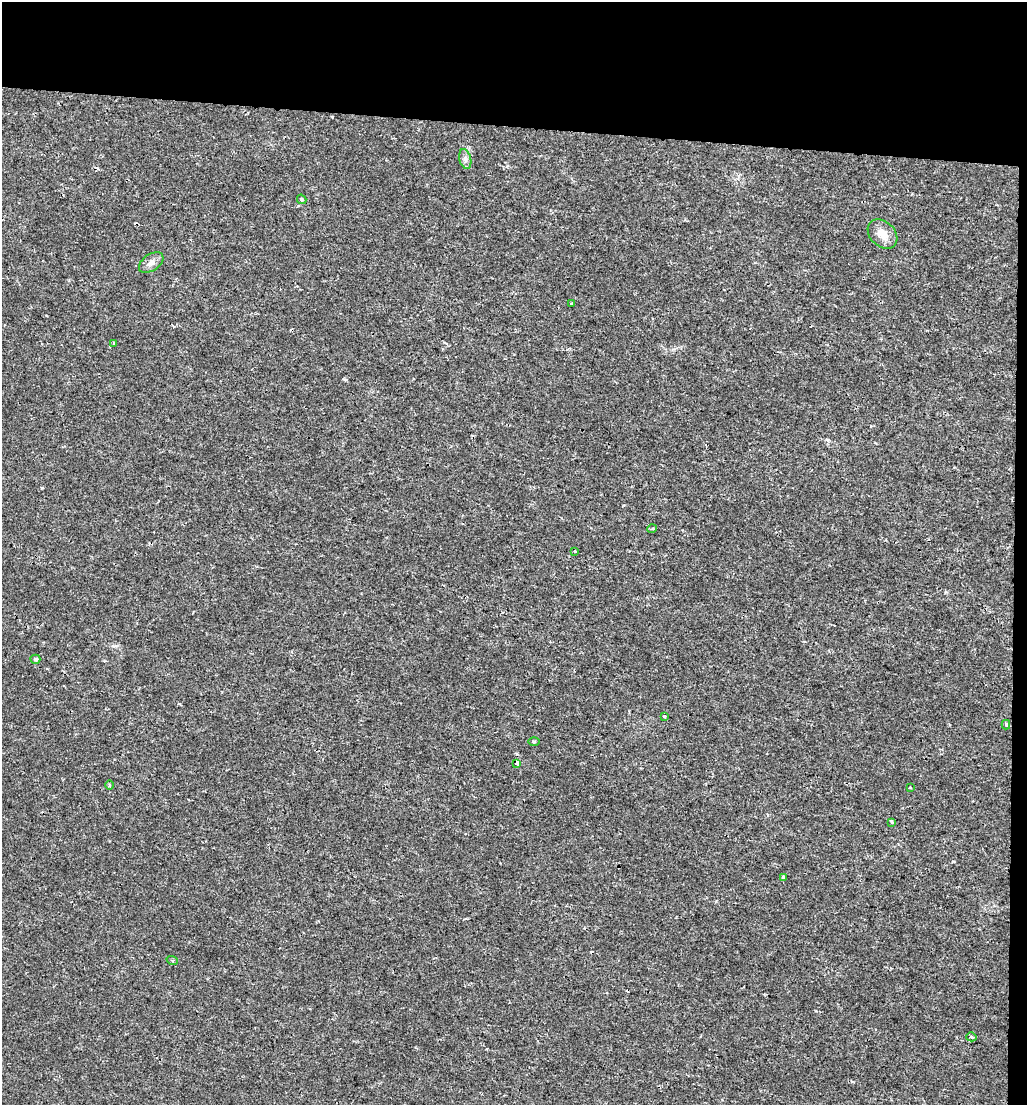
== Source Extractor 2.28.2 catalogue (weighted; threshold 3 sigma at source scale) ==
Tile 2 of 2 x 2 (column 2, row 1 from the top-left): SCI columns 1164-2188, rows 1105-2207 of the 2327 x 2207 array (HDU 1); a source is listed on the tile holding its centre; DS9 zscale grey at full resolution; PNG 1029 x 1107 px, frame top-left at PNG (2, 2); each listed source drawn as its Kron ellipse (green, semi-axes under 4 px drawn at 4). Shown black and unused: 13% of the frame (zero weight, under 2 of 3 exposures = <1% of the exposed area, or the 3 px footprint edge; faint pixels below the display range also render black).
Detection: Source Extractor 2.28.2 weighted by HDU 2 'WHT'; one run over the whole footprint, this tile lists its part. Background 0.00532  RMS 0.0024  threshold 0.0106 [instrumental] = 3 sigma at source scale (4.5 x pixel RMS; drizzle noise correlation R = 1.50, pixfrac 1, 0.0396/0.0396 arcsec/px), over >= 5 px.
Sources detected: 22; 3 cosmic-ray / hot-pixel residue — neither listed nor drawn; the other 19 listed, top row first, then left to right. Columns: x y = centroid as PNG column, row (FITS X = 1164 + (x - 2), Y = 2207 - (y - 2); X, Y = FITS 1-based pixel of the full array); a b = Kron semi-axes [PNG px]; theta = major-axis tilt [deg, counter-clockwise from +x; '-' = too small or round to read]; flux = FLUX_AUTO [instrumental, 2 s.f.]
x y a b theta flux
465 159 10 5 -76 0.76
302 199 5 3 - 0.42
883 234 17 12 -44 2.7
151 263 14 8 34 1.3
572 304 3 3 - 1.2
114 343 3 2 - 0.28
652 529 5 3 - 0.3
575 551 4 2 - 0.18
35 659 5 4 - 0.47
664 716 3 3 - 0.48
1006 725 4 4 - 0.52
534 742 5 3 - 0.28
516 763 4 3 - 1.6
110 785 5 3 - 0.29
910 787 4 3 - 0.31
892 822 3 3 - 0.6
783 877 4 3 - 1.1
172 960 6 3 -18 0.29
971 1037 5 4 - 0.54
Overlapping masked pixels (flux is a lower limit): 1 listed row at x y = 516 763